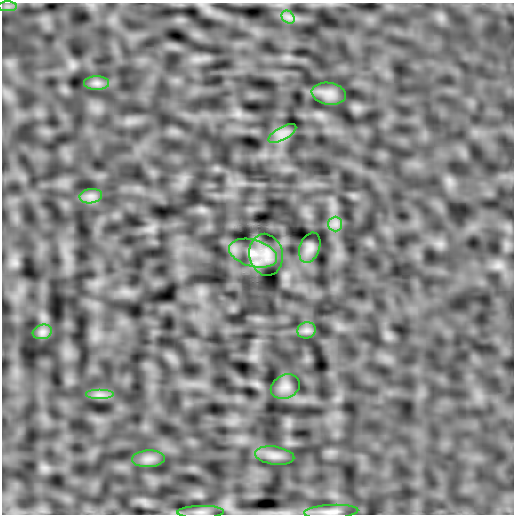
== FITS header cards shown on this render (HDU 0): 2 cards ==
NAXIS1  =                  512
NAXIS2  =                  512

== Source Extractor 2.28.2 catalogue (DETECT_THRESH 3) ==
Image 512 x 512 px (HDU 0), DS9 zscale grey, 1 PNG px = 1 image px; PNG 516 x 516 px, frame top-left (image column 1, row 512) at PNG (2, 3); each listed source drawn as its Kron ellipse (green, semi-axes under 4 px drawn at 4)
Background 7.85e-04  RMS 0.01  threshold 0.0305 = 3 sigma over >= 5 px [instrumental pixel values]
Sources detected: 18; all 18 listed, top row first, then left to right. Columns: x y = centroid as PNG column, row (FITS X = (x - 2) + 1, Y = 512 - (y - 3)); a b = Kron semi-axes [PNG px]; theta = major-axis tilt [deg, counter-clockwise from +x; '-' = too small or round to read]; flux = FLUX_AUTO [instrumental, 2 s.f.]
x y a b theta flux
7 6 9 5 0 2.4
288 17 7 5 -45 2.6
97 83 12 7 0 3.3
329 94 17 11 -9 6.5
282 134 15 6 29 5.1
91 196 11 7 9 3.9
335 224 7 7 - 3.2
310 248 15 10 70 4
253 253 25 13 -15 15
266 255 21 16 -79 10
306 330 9 8 - 3
42 332 10 7 15 2.9
285 387 15 11 26 5.3
99 395 14 5 0 3.6
275 456 20 9 -7 6
148 459 16 8 3 5.1
201 512 23 6 1 4.7
331 512 27 7 3 5.6